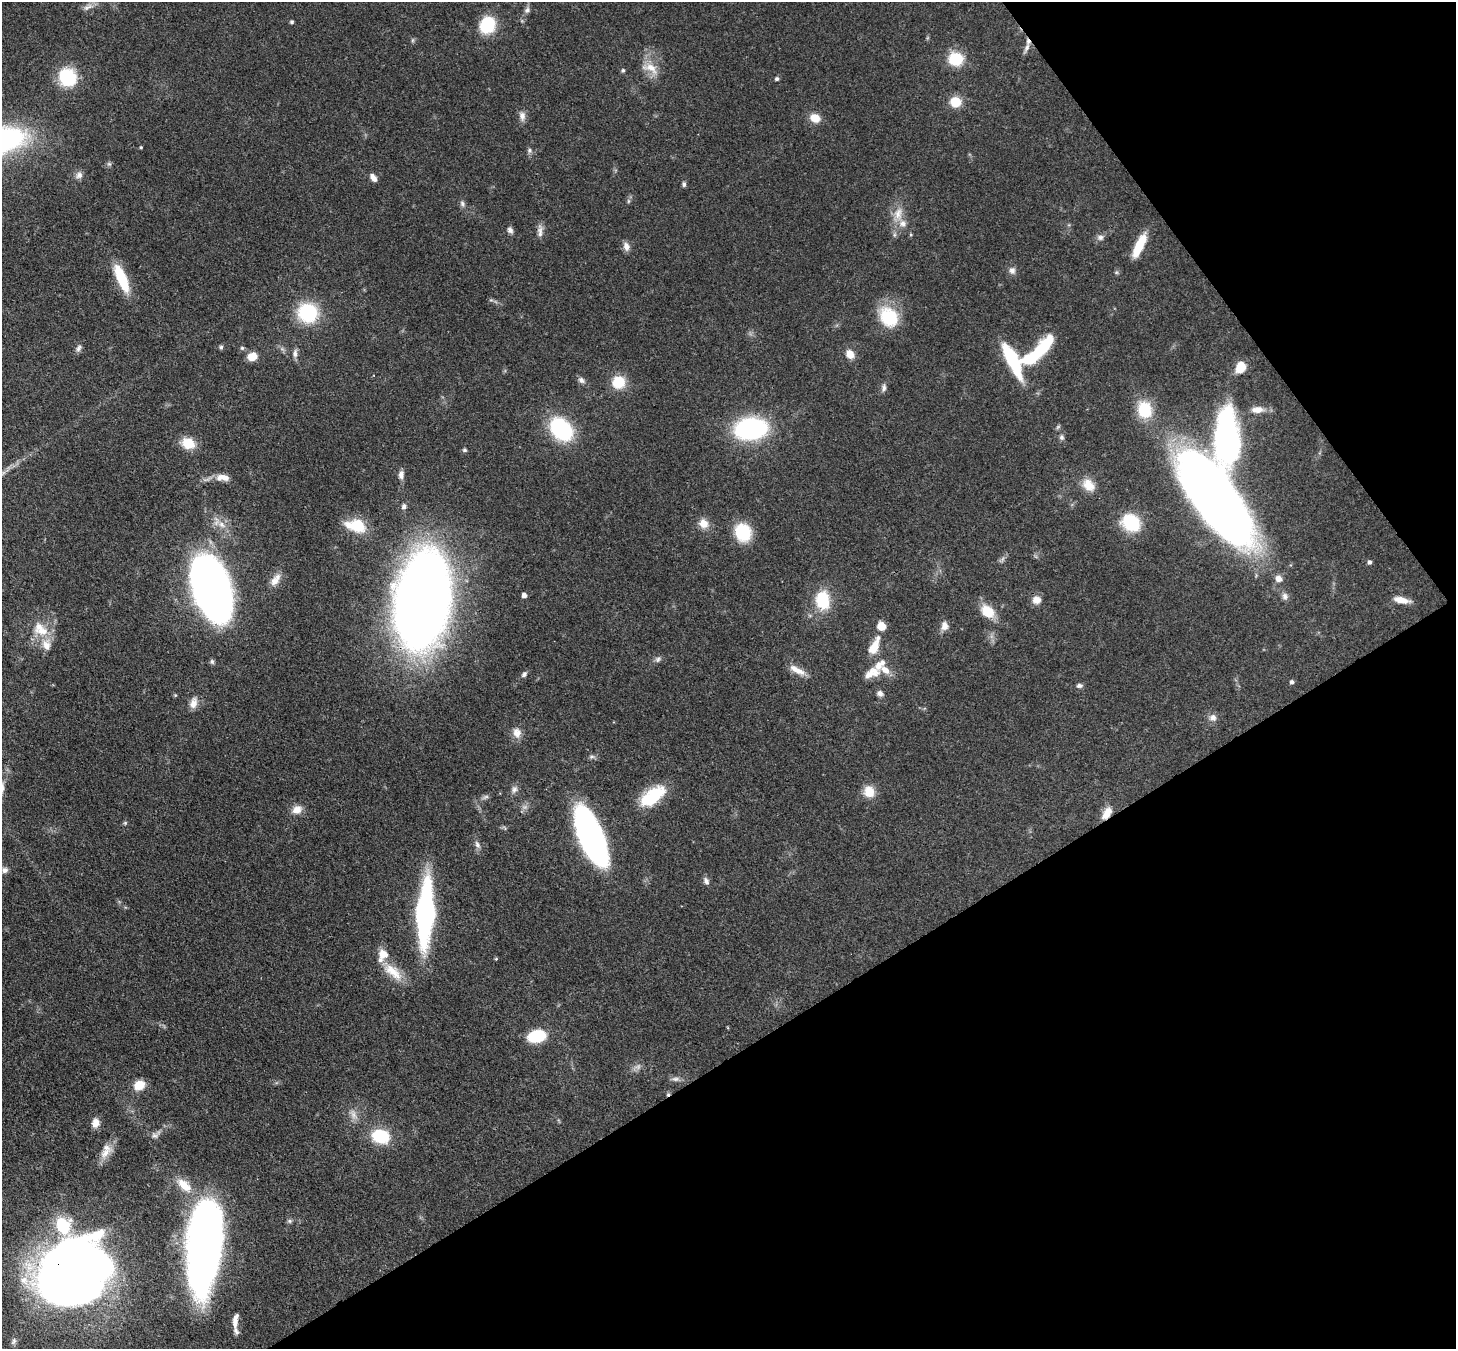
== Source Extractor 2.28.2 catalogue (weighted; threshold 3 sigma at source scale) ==
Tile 12 of 4 x 4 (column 4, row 3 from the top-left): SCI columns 4439-5892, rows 1693-3039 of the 5970 x 5942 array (HDU 1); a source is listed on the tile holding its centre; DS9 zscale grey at full resolution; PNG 1458 x 1351 px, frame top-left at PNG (2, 2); no overlay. Shown black and unused: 30% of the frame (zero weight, under 3 of 4 exposures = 7% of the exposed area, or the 3 px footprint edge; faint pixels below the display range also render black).
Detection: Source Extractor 2.28.2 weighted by HDU 2 'WHT'; one run over the whole footprint, this tile lists its part. Background 0.0754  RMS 0.0038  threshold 0.0172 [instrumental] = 3 sigma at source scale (4.5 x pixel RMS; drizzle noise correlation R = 1.50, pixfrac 1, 0.05/0.05 arcsec/px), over >= 5 px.
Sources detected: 133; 3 too faint to see at this stretch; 3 inside a brighter object's white glare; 2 cosmic-ray / hot-pixel residue — not listed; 10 inside a brighter listed object's ellipse — not listed separately; the other 115 listed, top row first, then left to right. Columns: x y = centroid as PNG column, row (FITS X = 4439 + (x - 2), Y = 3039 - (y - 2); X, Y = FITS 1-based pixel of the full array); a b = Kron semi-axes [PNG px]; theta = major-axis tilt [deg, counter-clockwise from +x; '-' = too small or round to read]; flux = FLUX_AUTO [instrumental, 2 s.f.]
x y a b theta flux
88 7 16 7 22 2.1
527 10 9 7 50 1.2
292 22 4 4 - 0.62
487 25 15 14 - 19
1027 47 18 5 66 1.8
956 59 12 11 - 16
650 68 25 12 -23 5.8
623 70 5 5 - 0.73
67 77 15 13 -53 26
777 79 5 4 - 0.93
956 102 10 9 - 8.8
522 116 14 8 -81 2.2
815 118 12 10 -20 4.8
141 147 4 3 - 0.39
529 150 7 6 - 1
109 164 7 5 -42 0.74
79 175 10 9 - 1.8
373 177 11 6 -55 2.2
684 184 7 5 -74 0.84
628 201 7 4 90 0.68
462 204 9 7 -71 1.2
898 214 21 11 81 6
510 230 8 6 -48 1.3
540 231 18 7 -90 2.2
1100 237 9 7 -10 1.5
1139 245 27 8 65 11
626 246 11 8 -73 2.3
1012 270 9 8 - 1.8
121 278 32 10 -67 16
308 313 16 15 - 30
889 317 25 20 -54 17
221 347 5 5 - 0.79
79 348 10 6 63 1.3
242 348 5 5 - 0.65
1041 350 36 12 51 21
295 353 11 6 89 1.6
850 354 9 7 -54 4.3
252 356 10 8 17 4.6
1011 356 24 11 -64 26
1241 367 11 9 73 7.3
581 380 10 7 -39 1.5
618 382 14 13 - 9.8
884 388 10 6 80 1.3
1144 410 19 16 -74 13
1258 410 16 8 1 3.9
561 429 25 18 -49 33
751 429 24 16 7 68
1062 437 8 6 -75 1
1227 438 61 25 -90 90
188 443 15 12 -22 8
465 450 5 5 - 0.69
401 475 10 7 85 2.1
223 478 19 9 -3 3.7
1088 485 19 13 -45 5.5
1215 497 91 33 -55 410
404 506 7 7 - 1.3
703 523 12 11 - 4.1
1131 523 19 16 -39 19
222 525 13 8 -32 3.3
356 526 22 13 -13 14
743 532 15 12 -64 22
1369 562 5 4 - 1
1279 579 9 8 - 2.5
275 580 17 9 54 3.7
211 586 45 23 -71 360
524 595 4 4 - 1.8
1285 596 9 8 - 1.6
422 600 54 30 78 910
823 600 17 13 -84 16
1036 600 11 10 - 3
1401 600 18 6 -12 4.2
988 611 18 13 -42 7.9
881 626 8 8 - 4.7
944 626 11 9 -88 2.7
42 631 25 12 1 7.1
46 645 17 12 -79 4.8
874 647 19 10 62 5.9
658 659 9 7 28 1.2
797 670 23 7 -28 4
871 673 23 12 22 5.5
524 674 8 6 47 1.1
1292 682 4 4 - 1.1
1079 686 9 6 2 1.1
880 693 8 7 - 1.5
193 703 14 9 75 3.2
1213 717 10 9 - 2.1
517 733 13 11 -74 3.3
514 789 11 8 67 1.8
869 791 14 12 -72 5.6
653 796 33 16 36 16
485 797 11 5 26 1.1
297 810 13 10 18 3.4
1107 813 16 9 59 4.7
125 823 5 5 - 0.52
591 836 48 17 -67 150
477 845 11 6 -64 1.6
5 870 8 7 - 1.4
706 881 9 7 -64 1.5
425 913 49 13 87 100
496 959 4 4 - 0.41
393 972 32 13 -40 8.4
537 1036 13 9 11 23
675 1079 12 6 0 1.5
139 1085 11 9 27 6.7
353 1114 16 8 -64 2.9
95 1123 11 8 81 3.2
155 1135 12 9 17 1.7
380 1136 11 8 -16 30
106 1153 22 11 42 4.5
184 1185 25 12 -42 7.7
289 1221 7 6 - 0.74
204 1248 76 25 84 280
74 1279 67 60 60 380
235 1320 14 7 79 2.7
14 1341 10 7 69 1.5
Overlapping masked pixels (flux is a lower limit): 4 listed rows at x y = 422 600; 1107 813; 591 836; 74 1279
Isophote crosses this tile's border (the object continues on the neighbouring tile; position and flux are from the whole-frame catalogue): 1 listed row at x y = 74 1279